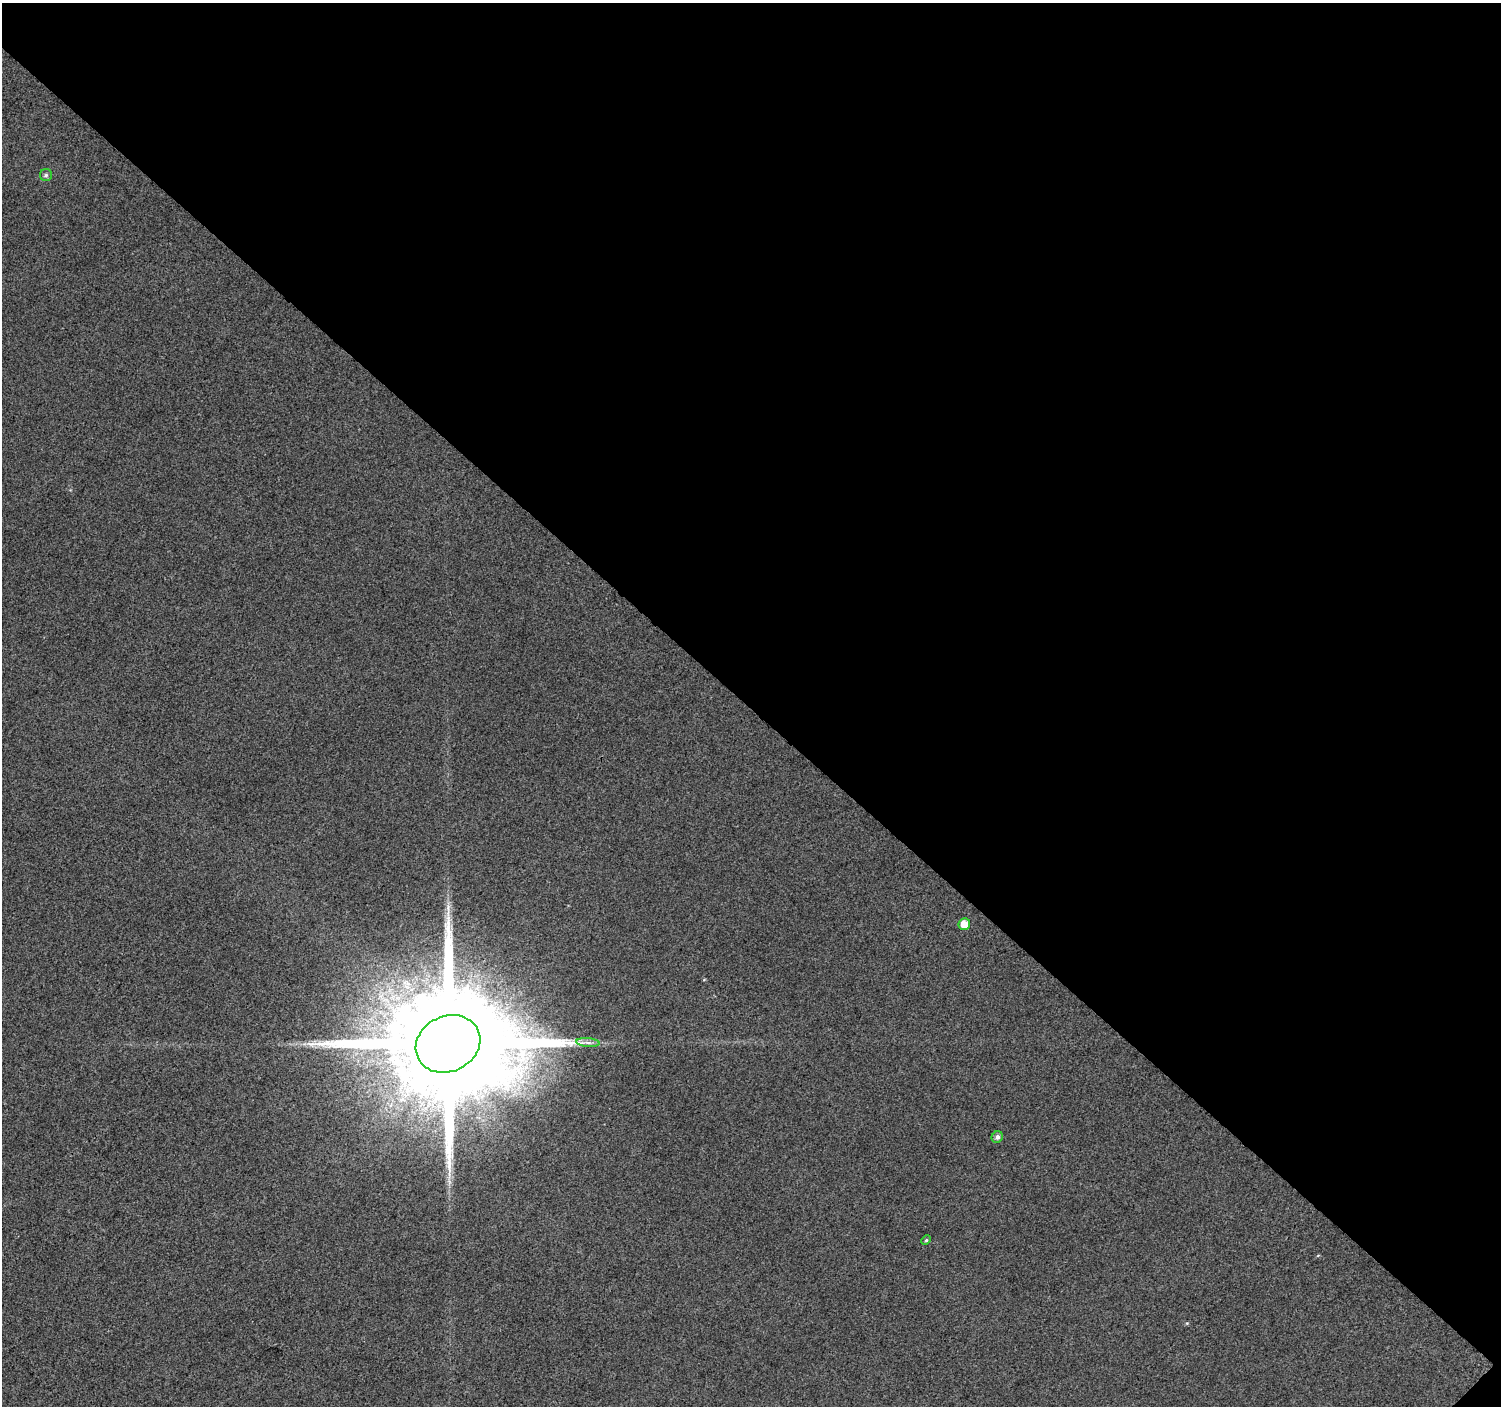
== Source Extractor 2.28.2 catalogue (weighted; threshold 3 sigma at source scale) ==
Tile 2 of 2 x 2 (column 2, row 1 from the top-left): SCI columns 1502-3000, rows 1511-2914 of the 3001 x 3002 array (HDU 1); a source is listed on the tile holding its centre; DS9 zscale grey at full resolution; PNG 1503 x 1408 px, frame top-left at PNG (2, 3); each listed source drawn as its Kron ellipse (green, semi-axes under 4 px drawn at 4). Shown black and unused: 50% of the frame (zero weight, under 3 of 4 exposures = <1% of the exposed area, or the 3 px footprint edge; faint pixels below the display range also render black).
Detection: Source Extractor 2.28.2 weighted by HDU 2 'WHT'; one run over the whole footprint, this tile lists its part. Background 0.0154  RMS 0.011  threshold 0.0501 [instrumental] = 3 sigma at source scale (4.5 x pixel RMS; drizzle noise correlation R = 1.50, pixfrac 1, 0.0396/0.0396 arcsec/px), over >= 5 px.
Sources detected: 6; all 6 listed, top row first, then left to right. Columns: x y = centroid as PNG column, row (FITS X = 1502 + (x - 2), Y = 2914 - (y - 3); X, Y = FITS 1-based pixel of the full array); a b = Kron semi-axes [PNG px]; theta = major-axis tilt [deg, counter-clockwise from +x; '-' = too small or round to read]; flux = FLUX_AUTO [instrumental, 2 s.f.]
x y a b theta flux
46 175 6 6 - 2.3
964 924 6 5 - 14
588 1043 11 4 -5 5
448 1044 33 27 26 45000
997 1137 6 5 - 4.2
926 1240 5 4 - 1.5